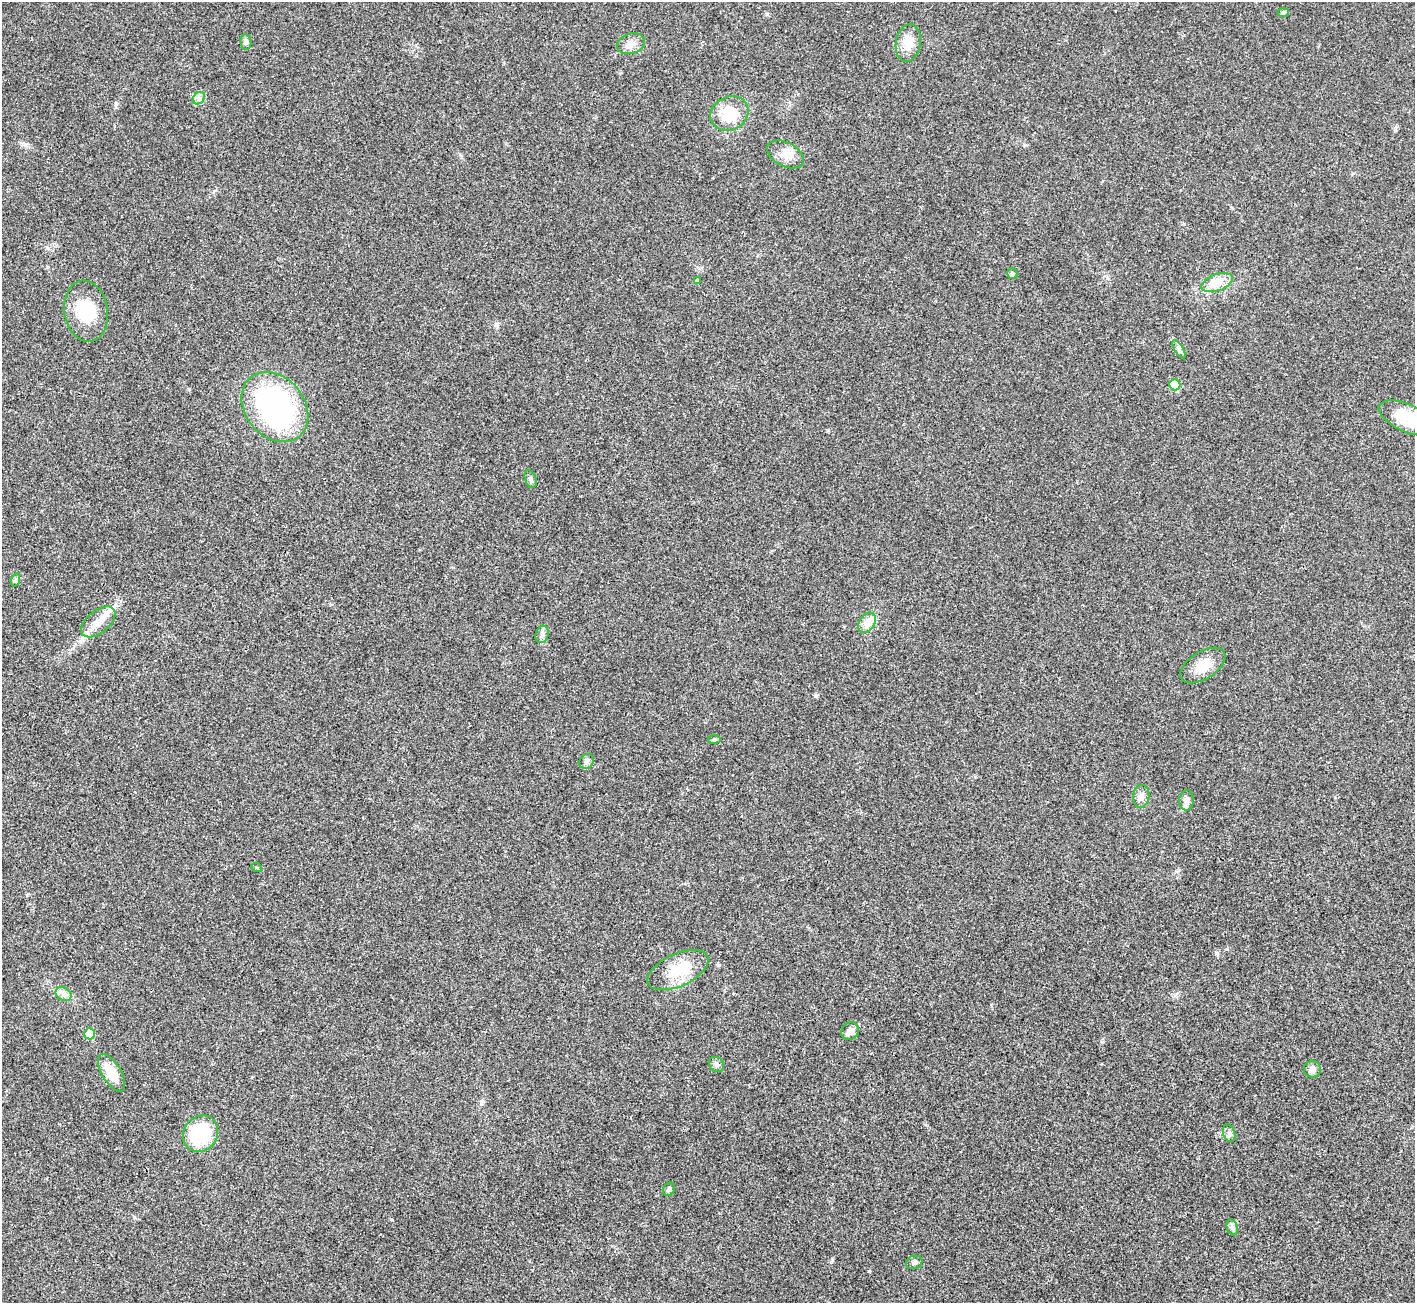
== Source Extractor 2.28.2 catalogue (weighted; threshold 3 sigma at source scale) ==
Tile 7 of 4 x 4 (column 3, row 2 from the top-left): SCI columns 2833-4245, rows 2892-4192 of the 5661 x 5651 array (HDU 1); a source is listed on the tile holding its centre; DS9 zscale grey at full resolution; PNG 1417 x 1305 px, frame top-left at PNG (2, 2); each listed source drawn as its Kron ellipse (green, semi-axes under 4 px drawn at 4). Shown black and unused: <1% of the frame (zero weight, under 3 of 4 exposures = <1% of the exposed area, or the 3 px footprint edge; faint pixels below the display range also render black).
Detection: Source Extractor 2.28.2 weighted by HDU 2 'WHT'; one run over the whole footprint, this tile lists its part. Background 0.0216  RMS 0.0044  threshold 0.0196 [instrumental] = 3 sigma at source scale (4.5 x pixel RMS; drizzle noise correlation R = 1.50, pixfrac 1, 0.05/0.05 arcsec/px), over >= 5 px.
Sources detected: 38; all 38 listed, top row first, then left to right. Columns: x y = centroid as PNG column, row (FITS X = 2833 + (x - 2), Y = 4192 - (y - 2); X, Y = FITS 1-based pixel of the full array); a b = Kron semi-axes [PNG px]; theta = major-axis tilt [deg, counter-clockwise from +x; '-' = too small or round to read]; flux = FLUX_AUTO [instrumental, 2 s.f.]
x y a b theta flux
1283 12 6 4 2 0.62
246 42 8 5 -81 1
908 43 19 12 80 7
631 44 14 10 17 3.3
199 98 7 5 46 1.3
729 113 20 16 29 9.9
785 154 19 12 -27 5.1
1012 274 5 5 - 1.1
697 280 4 4 - 0.62
1217 283 16 8 20 4.4
86 311 31 21 -81 16
1179 349 10 4 -57 1.2
1175 385 5 5 - 11
275 407 38 29 -50 87
1407 418 30 13 -25 16
531 479 9 5 -72 1.2
15 580 7 4 70 0.71
98 622 20 11 39 5.9
867 623 11 7 55 2.7
542 634 9 6 74 1.5
1203 665 25 13 32 7.3
714 739 6 4 8 0.65
587 761 8 6 49 1.3
1141 796 11 8 84 2.4
1187 800 10 7 82 2.1
257 868 5 3 - 0.41
678 970 33 16 24 12
64 994 8 6 -34 1.8
850 1031 9 8 - 2.7
90 1034 5 5 - 9.6
716 1064 8 7 - 1.3
1312 1069 8 8 - 2
111 1073 21 9 -59 7.9
1229 1133 9 6 -72 1.3
201 1134 19 17 52 25
669 1189 7 5 59 0.91
1232 1227 8 5 -72 1.2
914 1262 8 6 18 1.2
Isophote crosses this tile's border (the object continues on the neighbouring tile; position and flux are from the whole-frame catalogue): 1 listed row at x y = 1407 418
Unlisted compact peaks at least as high as the median listed source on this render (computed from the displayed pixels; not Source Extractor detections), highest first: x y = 816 696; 1217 953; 832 1260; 392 1220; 189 389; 1102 1042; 482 1101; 1227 949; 719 965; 1395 130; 116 103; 828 430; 767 14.